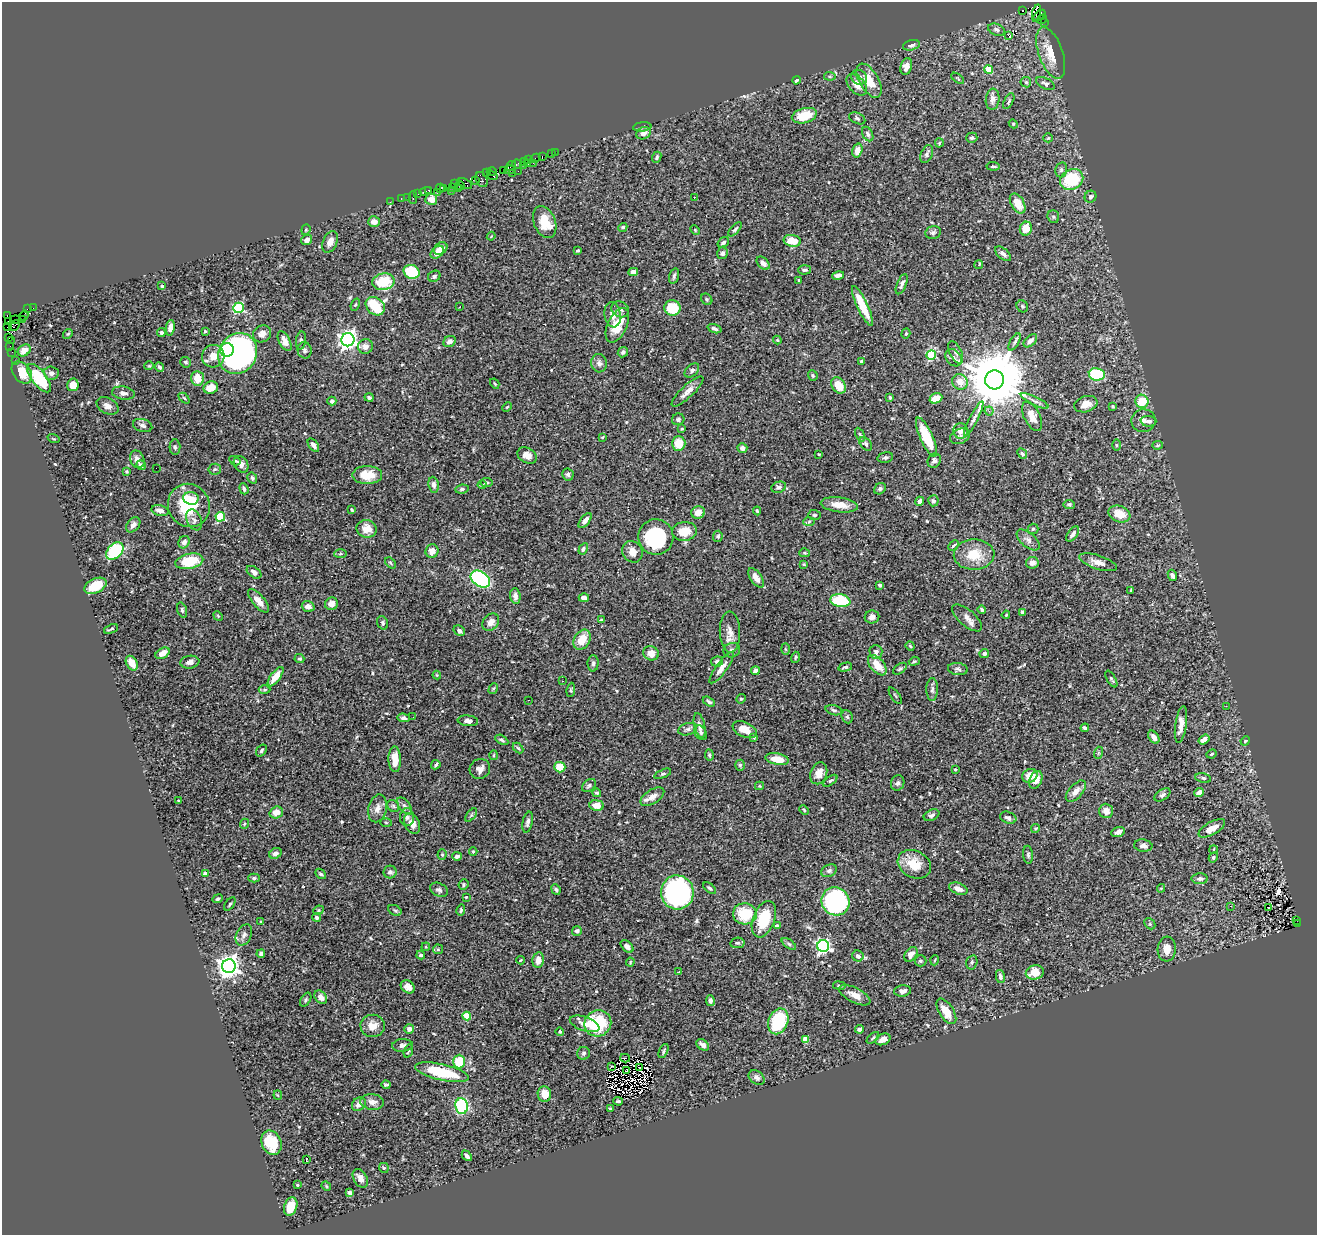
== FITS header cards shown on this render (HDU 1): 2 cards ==
NAXIS1  =                 1315
NAXIS2  =                 1233

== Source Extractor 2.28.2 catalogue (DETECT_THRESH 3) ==
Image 1315 x 1233 px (HDU 1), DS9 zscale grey, 1 PNG px = 1 image px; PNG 1319 x 1237 px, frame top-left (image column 1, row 1233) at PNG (2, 2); each listed source drawn as its Kron ellipse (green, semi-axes under 4 px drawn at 4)
Background 0.603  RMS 0.026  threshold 0.0785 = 3 sigma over >= 5 px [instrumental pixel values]
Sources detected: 544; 6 with non-positive FLUX_AUTO (blend fragments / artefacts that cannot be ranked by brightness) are neither listed nor drawn; of the other 538, the 500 brightest by FLUX_AUTO listed and drawn (38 fainter detections omitted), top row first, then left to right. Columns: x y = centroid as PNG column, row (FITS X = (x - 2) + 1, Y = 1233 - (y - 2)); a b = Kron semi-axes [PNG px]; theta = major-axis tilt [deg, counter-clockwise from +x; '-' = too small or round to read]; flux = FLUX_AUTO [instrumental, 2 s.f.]
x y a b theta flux
1023 10 3 3 - 60
1036 13 9 3 77 180
1040 15 7 3 39 110
1042 19 5 3 - 38
1044 23 4 3 - 15
996 30 9 5 -21 5.3
1008 35 4 2 - 24
911 45 8 5 15 4.9
1051 53 27 12 -71 35
906 66 8 5 74 11
989 70 4 4 - 46
830 76 6 4 -5 2.4
859 77 8 7 - 8
958 78 7 3 -39 1.8
796 80 4 3 - 3.2
869 81 19 9 -60 31
1026 82 5 5 - 2.8
1045 84 10 5 -28 5
857 85 13 7 -50 16
993 99 10 7 83 8.7
1009 101 8 4 61 3.2
804 116 13 7 14 44
857 118 8 5 -24 3.5
1013 124 4 4 - 1.7
642 127 9 4 6 3.6
644 133 7 6 - 10
868 134 7 5 -64 4.1
972 138 5 5 - 4.3
1048 138 4 4 - 1.9
939 143 5 4 - 1.9
857 151 7 5 74 12
555 152 2 2 - 4.7
552 153 4 2 - 17
927 154 9 5 66 4.8
542 157 4 2 - 11
657 157 6 4 68 2.9
536 158 5 3 - 27
528 160 3 2 - 3.3
524 162 2 2 - 15
527 163 3 2 - 14
533 163 2 2 - 89
517 164 5 4 - 21
523 165 3 3 - 15
511 166 6 3 39 9.2
993 166 6 3 -7 2.5
510 170 5 2 - 11
1061 170 8 5 76 5
503 171 2 2 - 14
518 171 2 2 - 62
492 172 5 2 - 23
486 173 3 2 - 8.8
512 173 3 2 - 20
492 175 6 3 -35 51
1072 179 12 10 31 99
476 180 3 2 - 20
481 180 8 5 -64 49
455 184 3 2 - 17
465 184 7 4 -31 49
460 186 5 2 - 33
453 187 3 2 - 8.1
440 188 4 2 - 33
444 188 2 2 - 5.6
458 188 3 2 - 12
429 190 3 3 - 23
426 191 6 3 21 76
451 191 2 2 - 8.2
437 192 3 2 - 22
418 193 3 2 - 20
407 197 2 2 - 11
413 197 6 2 -90 32
694 197 2 2 - 4.3
1090 197 6 5 - 4.6
401 198 3 2 - 19
431 199 6 5 - 10
390 202 2 2 - 6
1018 204 11 6 -61 25
1053 217 6 6 - 3.6
374 222 6 5 - 9.7
545 222 16 11 -68 36
623 227 5 4 - 2.8
735 229 9 4 48 3.2
1026 229 7 6 - 25
306 230 5 4 - 2.1
695 230 5 3 - 1.8
933 232 8 6 19 4.5
491 236 4 3 - 1.6
307 240 5 4 - 8.8
792 241 9 6 -10 32
330 242 11 7 65 11
723 242 6 4 34 4.2
441 248 7 5 35 14
578 250 4 3 - 2.5
437 252 7 5 43 15
723 253 6 5 - 4.5
1003 254 9 5 -40 6.7
763 263 8 5 -44 9.4
978 265 4 3 - 2.8
805 270 6 4 3 3.4
412 272 8 6 -24 71
633 272 5 4 - 9.3
838 275 6 4 13 6.4
434 276 6 5 - 3.8
674 276 8 4 75 4
799 280 4 3 - 1.6
383 282 11 8 8 63
902 284 11 4 67 5.7
162 286 4 3 - 2.5
707 299 6 5 - 2.7
355 305 6 4 69 2.4
375 306 10 8 -41 86
862 306 22 5 -65 49
1022 306 6 5 - 2.8
460 307 3 2 - 2.4
33 308 3 2 - 3.9
238 308 5 5 - 180
672 308 8 7 - 57
27 309 3 2 - 9.3
620 309 9 7 -28 6.7
613 315 13 8 -81 12
7 316 3 2 - 4.1
24 316 5 3 - 33
22 319 2 2 - 2
15 320 5 3 - 4.5
9 322 3 2 - 78
617 325 18 9 64 39
14 326 6 4 48 190
8 327 2 2 - 2.2
170 328 8 4 82 13
715 329 7 4 -19 4.2
205 331 4 4 - 1.9
161 333 4 4 - 4.2
68 334 5 4 - 2
262 334 9 8 - 9.6
906 334 5 4 - 2.3
9 338 3 2 - 17
11 340 2 2 - 8.4
301 340 9 5 81 3.6
348 340 6 6 - 900
777 340 4 4 - 1.6
285 341 10 5 -62 11
450 341 6 5 - 8
1030 341 8 5 43 7.8
1015 342 9 4 61 4.1
10 346 2 2 - 12
365 346 7 7 - 9.6
24 350 7 5 35 15
227 350 7 7 - 62
305 350 8 7 - 4.7
12 352 2 2 - 6
623 352 5 4 - 4.2
956 352 12 6 -64 6.8
238 353 21 19 56 710
931 355 5 4 - 110
213 356 11 11 - 21
954 358 9 7 -48 7.5
15 361 2 2 - 5.8
861 361 3 3 - 2.5
186 362 5 5 - 3.4
599 363 9 8 - 7.3
149 366 4 4 - 1.8
159 367 5 4 - 3.7
692 370 8 5 42 4.8
22 372 12 8 -52 32
51 373 7 6 - 6.8
1097 374 8 6 -10 120
813 375 5 4 - 2.6
39 378 17 7 -52 91
197 378 7 6 - 25
995 380 9 9 - 17000
960 382 8 7 - 17
495 384 5 3 - 1.6
73 385 6 5 - 19
839 385 9 6 -54 27
211 388 7 6 - 25
687 391 21 6 43 13
123 393 11 6 -10 7.2
369 397 4 3 - 3.3
890 397 3 3 - 2.1
184 398 6 4 -45 2.1
936 398 6 5 - 27
332 401 4 4 - 6.3
1035 401 15 4 -26 6.4
1142 401 6 6 - 42
1086 404 12 8 17 16
107 406 12 8 -29 10
1112 406 4 4 - 2.2
507 407 5 3 - 1.7
989 411 4 4 - 3.6
1032 416 16 8 -64 18
678 419 6 6 - 4.3
974 419 19 4 63 8.9
1143 421 12 11 - 13
1148 421 8 5 -2 6.9
143 425 10 6 -16 6.3
682 429 3 3 - 1.8
961 431 7 7 - 12
860 435 7 4 -63 2.2
960 436 10 7 26 8
602 437 4 3 - 1.8
926 437 21 6 -66 68
53 439 6 3 -19 1.7
679 443 7 6 - 28
866 444 8 5 -51 4.2
313 445 7 4 -54 6.3
1116 445 6 4 -89 2.1
1157 445 5 4 - 2.5
175 447 7 5 -88 3.6
742 448 5 4 - 8.9
819 454 3 2 - 1.6
1022 454 5 4 - 2.5
527 455 10 7 -31 13
885 457 8 5 15 4.4
137 459 9 7 -66 10
235 461 6 3 -30 2
934 461 7 6 - 5.1
241 464 9 6 -58 8.9
141 465 5 4 - 7.9
156 468 2 2 - 5.1
215 469 6 5 - 2.8
127 471 4 3 - 1.8
568 474 6 6 - 3.9
367 475 15 9 0 32
252 478 6 4 -59 3.6
486 483 6 4 11 2.9
434 485 8 5 -83 6.5
482 485 4 3 - 2
779 487 7 5 21 5.1
244 489 5 3 - 3.1
462 489 7 4 6 3.9
880 489 6 5 - 3.5
191 498 8 6 -4 10
920 501 4 4 - 8.1
933 501 5 5 - 4.2
1069 504 5 4 - 3
189 505 22 20 -57 90
839 505 19 7 -7 22
160 510 9 5 -13 11
352 510 4 3 - 2
757 511 4 3 - 1.9
698 512 7 6 - 13
1119 514 11 8 -20 26
814 515 6 5 - 2.9
220 517 5 4 - 110
194 520 11 7 -66 7.8
585 521 9 4 53 10
809 522 6 4 3 2.6
133 525 8 6 51 9.5
367 529 10 8 -13 22
1033 529 5 5 - 2.8
684 531 12 9 7 30
1073 534 8 5 53 6.9
718 536 5 5 - 3.4
656 537 18 17 - 120
1028 540 14 7 -40 7.9
184 542 6 5 - 7.1
953 546 6 3 44 2.2
583 549 6 4 61 3.9
115 551 10 7 46 130
432 551 7 6 - 12
632 552 11 9 -56 13
805 553 5 4 - 2
340 554 6 3 1 2.4
974 555 20 15 2 42
189 561 14 7 12 67
1098 562 20 7 -19 13
390 563 6 4 -46 2.3
1032 563 6 6 - 8.9
804 564 4 3 - 2
254 572 8 5 -36 6.3
1172 575 6 4 -64 5
756 578 11 5 -56 13
480 579 11 7 -34 270
880 585 4 3 - 3.7
95 586 12 7 25 44
1131 590 3 3 - 1.8
515 596 8 5 -85 8.1
584 598 5 4 - 8
258 601 14 6 -51 15
840 601 10 6 -9 84
331 604 6 6 - 13
308 606 6 5 - 8.7
182 610 8 4 -73 3.7
982 610 4 3 - 2.5
1023 612 4 4 - 5.3
1006 615 4 3 - 1.8
218 616 5 4 - 1.8
872 617 7 6 - 8.4
967 618 18 8 -41 12
601 620 3 3 - 1.6
491 622 9 7 49 11
382 623 7 5 -71 3.8
111 629 7 2 23 2.6
459 631 6 5 - 6.1
730 632 20 10 -88 16
582 640 11 7 59 32
910 646 4 3 - 2.2
786 649 5 4 - 2
732 650 8 7 - 6.1
876 652 7 6 - 5.4
163 653 7 5 33 15
651 653 8 7 - 17
984 653 5 4 - 5.7
795 657 6 3 72 2.2
299 659 5 4 - 3.1
914 661 6 4 20 2.1
190 662 9 6 8 7.7
717 662 6 5 - 4
132 663 8 5 -60 23
593 663 8 5 88 4.4
877 665 12 7 -51 28
845 667 7 3 14 3.3
722 668 19 5 54 13
900 669 8 4 36 3
958 669 10 6 -7 5
755 671 4 4 - 8.2
437 675 4 4 - 1.5
276 677 11 5 53 20
1111 679 9 3 -60 2.8
562 681 3 2 - 1.8
493 688 5 4 - 2.2
932 689 11 6 89 6.2
265 690 6 4 2 2.7
571 690 7 4 84 2.8
895 696 9 2 -55 1.9
741 699 5 4 - 1.9
528 700 3 2 - 2.6
709 702 6 4 -32 4
1226 706 3 2 - 2.4
834 710 8 5 -15 4.1
413 717 2 2 - 2.7
847 717 7 5 -66 3.7
403 718 6 4 -5 4.6
468 721 10 5 -6 8.1
1181 725 18 5 82 16
700 726 13 5 -77 8.5
1085 728 4 3 - 3.3
688 729 10 6 16 5.2
745 730 13 7 -23 20
701 733 8 5 -59 4
1154 737 7 5 -53 9.6
754 738 4 3 - 1.7
502 740 7 4 -30 4.2
1204 740 6 4 35 8.2
1245 741 5 3 - 1.7
518 748 6 3 -44 2.3
261 751 6 4 53 3.3
1098 753 6 4 72 2.4
1211 754 5 3 - 2.5
493 755 5 3 - 1.9
709 755 6 4 -82 3
395 759 13 6 -87 25
777 759 12 5 -11 25
436 765 5 3 - 2.9
740 765 5 4 - 2.8
560 767 5 5 - 35
480 769 11 9 42 10
955 769 3 2 - 1.6
819 773 11 8 70 14
663 774 9 4 23 2.9
1030 776 8 6 31 21
1203 778 8 5 -10 3.7
1036 780 9 6 68 14
830 781 8 4 35 2.9
898 783 8 6 71 5.3
589 785 8 5 40 3.7
759 786 4 4 - 2
1076 791 13 6 48 12
1199 792 5 4 - 7.8
597 793 4 4 - 3.2
1162 795 9 5 35 4.4
652 797 13 7 32 11
179 801 3 2 - 1.6
596 805 7 5 -7 18
393 806 7 5 -46 3.3
404 806 10 5 -52 5.7
377 808 14 9 77 13
804 810 5 3 - 1.8
1106 811 7 7 - 12
276 812 7 6 - 18
471 815 8 4 53 3
932 815 8 5 24 5.1
407 817 9 7 -90 6
1008 818 8 5 -19 6.3
528 822 11 5 78 5.8
386 823 5 3 - 1.7
244 824 5 3 - 1.6
412 824 11 7 -63 17
1035 828 4 4 - 2.1
1212 828 15 6 29 22
1118 832 7 4 23 10
1143 846 9 6 -8 6.2
1214 850 4 2 - 1.6
473 851 4 4 - 2.2
275 853 6 5 - 7.5
442 855 5 4 - 2.1
1028 855 9 5 -85 3.7
457 856 4 4 - 6.5
1213 857 5 4 - 3.1
914 864 17 13 -28 37
829 871 8 6 26 5.5
390 872 6 6 - 4.8
205 873 4 3 - 17
321 874 6 4 -43 3
254 878 6 4 1 2.8
1200 879 8 5 -1 6.5
464 885 5 5 - 2.9
710 888 7 3 -37 2.8
1161 888 4 4 - 1.8
958 889 10 5 -20 13
439 890 9 6 -28 5.2
556 890 5 4 - 3.7
677 892 17 16 - 360
466 897 4 4 - 1.8
218 899 5 3 - 3.1
835 901 14 14 - 250
230 904 7 3 55 2.7
1231 906 3 2 - 2.1
1268 907 4 3 - 13
318 910 5 4 - 2.4
395 910 7 5 -29 2.9
461 910 5 3 - 2.2
745 914 12 10 -5 60
317 917 4 4 - 4.2
764 919 19 10 69 70
1297 920 3 3 - 7.8
261 922 3 3 - 1.9
1150 924 6 4 -46 2.4
1297 924 3 2 - 45
777 926 4 3 - 7.1
577 931 5 5 - 6.5
244 935 11 7 64 8.4
737 943 7 5 10 2.9
789 944 8 4 -36 3.6
627 946 7 5 -43 6
823 946 6 6 - 400
426 947 4 3 - 1.6
438 949 5 5 - 2.3
1167 949 12 9 86 19
261 954 4 4 - 5.3
911 954 8 5 54 10
421 955 4 4 - 3.6
858 956 6 5 - 6.7
521 960 4 4 - 1.7
538 960 7 5 80 15
935 960 5 3 - 1.8
920 961 6 5 - 3.9
630 962 4 4 - 1.7
972 962 7 5 75 3.3
229 966 7 7 - 1500
679 972 3 2 - 1.6
1035 972 9 7 14 26
1000 976 7 4 -78 5.4
839 986 6 3 -9 2.4
408 987 7 6 - 8.6
902 991 8 5 8 6.9
855 995 17 7 -27 17
321 997 7 5 -48 11
306 1000 7 4 60 3
710 1001 5 4 - 5.4
946 1011 14 7 -57 29
467 1016 4 4 - 39
778 1021 13 9 68 94
598 1023 14 13 - 97
585 1024 15 7 -19 15
373 1026 12 11 - 18
409 1029 5 5 - 8.2
859 1029 5 3 - 5
560 1032 4 4 - 2.6
873 1038 7 3 44 2.4
805 1039 4 4 - 40
883 1039 8 5 25 12
402 1045 10 6 3 6.7
703 1045 7 5 -36 8.4
408 1051 7 3 73 2.5
663 1051 7 3 66 3.1
583 1053 6 6 - 3.9
625 1058 5 2 - 3
459 1062 7 6 - 59
611 1066 3 2 - 1.6
640 1068 2 2 - 1.8
626 1071 3 2 - 2
442 1072 27 8 -13 86
757 1078 9 6 -36 6.4
386 1085 4 3 - 2.6
544 1094 8 6 -81 17
278 1095 4 4 - 1.8
618 1101 4 3 - 2.5
372 1102 12 8 -7 11
359 1104 7 6 - 9.8
462 1106 8 6 -83 170
610 1109 3 3 - 1.8
271 1143 13 9 -65 57
467 1156 6 3 -47 5.9
306 1160 3 2 - 27
384 1168 5 5 - 2.3
360 1178 10 6 -59 12
297 1185 4 3 - 1.6
326 1186 5 4 - 1.9
350 1193 4 4 - 5.6
291 1207 9 6 71 25
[38 fainter detections neither listed nor drawn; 6 non-positive-flux detections neither listed nor drawn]